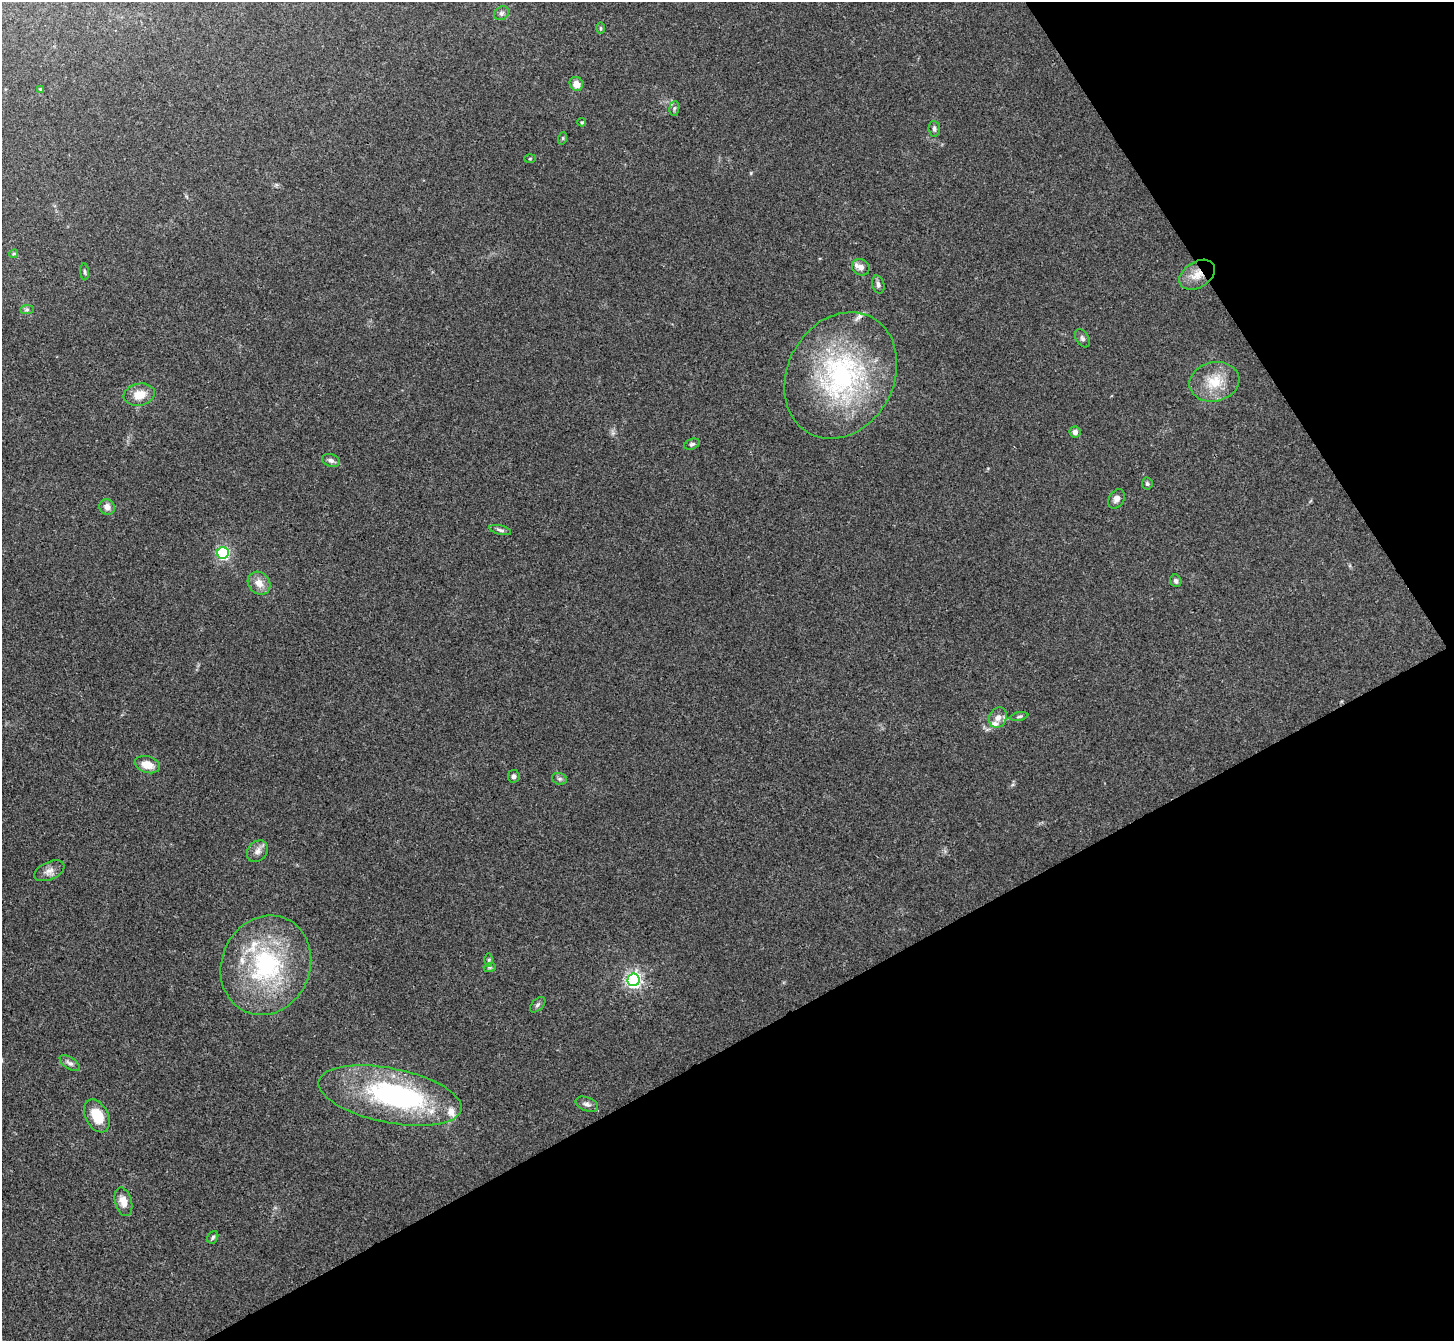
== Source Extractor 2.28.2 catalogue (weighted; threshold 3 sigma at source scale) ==
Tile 12 of 4 x 4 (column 4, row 3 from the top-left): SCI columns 4357-5808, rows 1495-2833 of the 5810 x 5804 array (HDU 1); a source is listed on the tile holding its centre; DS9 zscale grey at full resolution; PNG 1456 x 1343 px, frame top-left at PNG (2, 2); each listed source drawn as its Kron ellipse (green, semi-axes under 4 px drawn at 4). Shown black and unused: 30% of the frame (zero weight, under 3 of 4 exposures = <1% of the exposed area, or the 3 px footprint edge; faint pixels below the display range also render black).
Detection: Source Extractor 2.28.2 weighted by HDU 2 'WHT'; one run over the whole footprint, this tile lists its part. Background 0.0283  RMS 0.0047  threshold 0.0213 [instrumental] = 3 sigma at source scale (4.5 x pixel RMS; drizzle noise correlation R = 1.50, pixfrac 1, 0.05/0.05 arcsec/px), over >= 5 px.
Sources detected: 54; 1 inside a brighter object's white glare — neither listed nor drawn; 6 inside a brighter listed object's ellipse — not listed separately; the other 47 listed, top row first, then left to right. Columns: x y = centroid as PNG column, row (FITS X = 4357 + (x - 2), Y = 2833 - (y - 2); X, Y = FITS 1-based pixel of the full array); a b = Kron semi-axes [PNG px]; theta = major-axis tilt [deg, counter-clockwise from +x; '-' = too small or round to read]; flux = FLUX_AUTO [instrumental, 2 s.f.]
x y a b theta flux
502 13 8 6 32 1.3
600 28 6 4 -89 0.54
576 84 7 6 - 4.2
40 89 4 4 - 0.44
674 108 7 5 83 0.93
582 122 4 3 - 0.51
934 129 8 5 -86 1.2
563 138 6 4 72 0.6
530 159 6 4 2 0.5
14 254 4 4 - 0.51
861 267 9 8 - 2.5
85 272 8 3 -85 0.72
1197 275 19 13 32 6.6
878 285 9 6 -75 1.6
27 310 7 4 1 0.83
1082 338 10 6 -59 1.3
841 376 66 53 61 89
1214 382 25 19 12 12
139 395 16 11 11 6.4
1075 432 5 5 - 1.6
692 444 8 5 22 0.96
331 460 9 6 -19 1.5
1147 484 6 5 - 0.9
1116 499 10 7 55 1.9
107 507 8 7 - 3.1
500 530 11 4 -14 1.2
223 553 6 5 - 83
1176 581 6 5 - 1.2
259 583 12 10 -47 4.4
1019 716 9 3 11 0.79
998 718 11 8 63 2.8
147 765 13 8 -16 5.6
514 776 6 6 - 1.2
559 779 7 5 -20 1
257 851 12 9 49 2.8
49 871 16 9 24 3.2
489 960 6 4 90 0.71
266 965 51 44 66 61
490 967 6 4 18 0.68
634 980 6 6 - 150
538 1005 9 5 45 1.1
70 1063 11 6 -33 1.7
390 1095 73 27 -11 91
587 1104 12 7 -21 1.9
97 1116 17 11 -62 12
123 1202 15 8 -74 4.3
213 1237 6 5 - 0.93
Overlapping masked pixels (flux is a lower limit): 1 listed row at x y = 1197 275